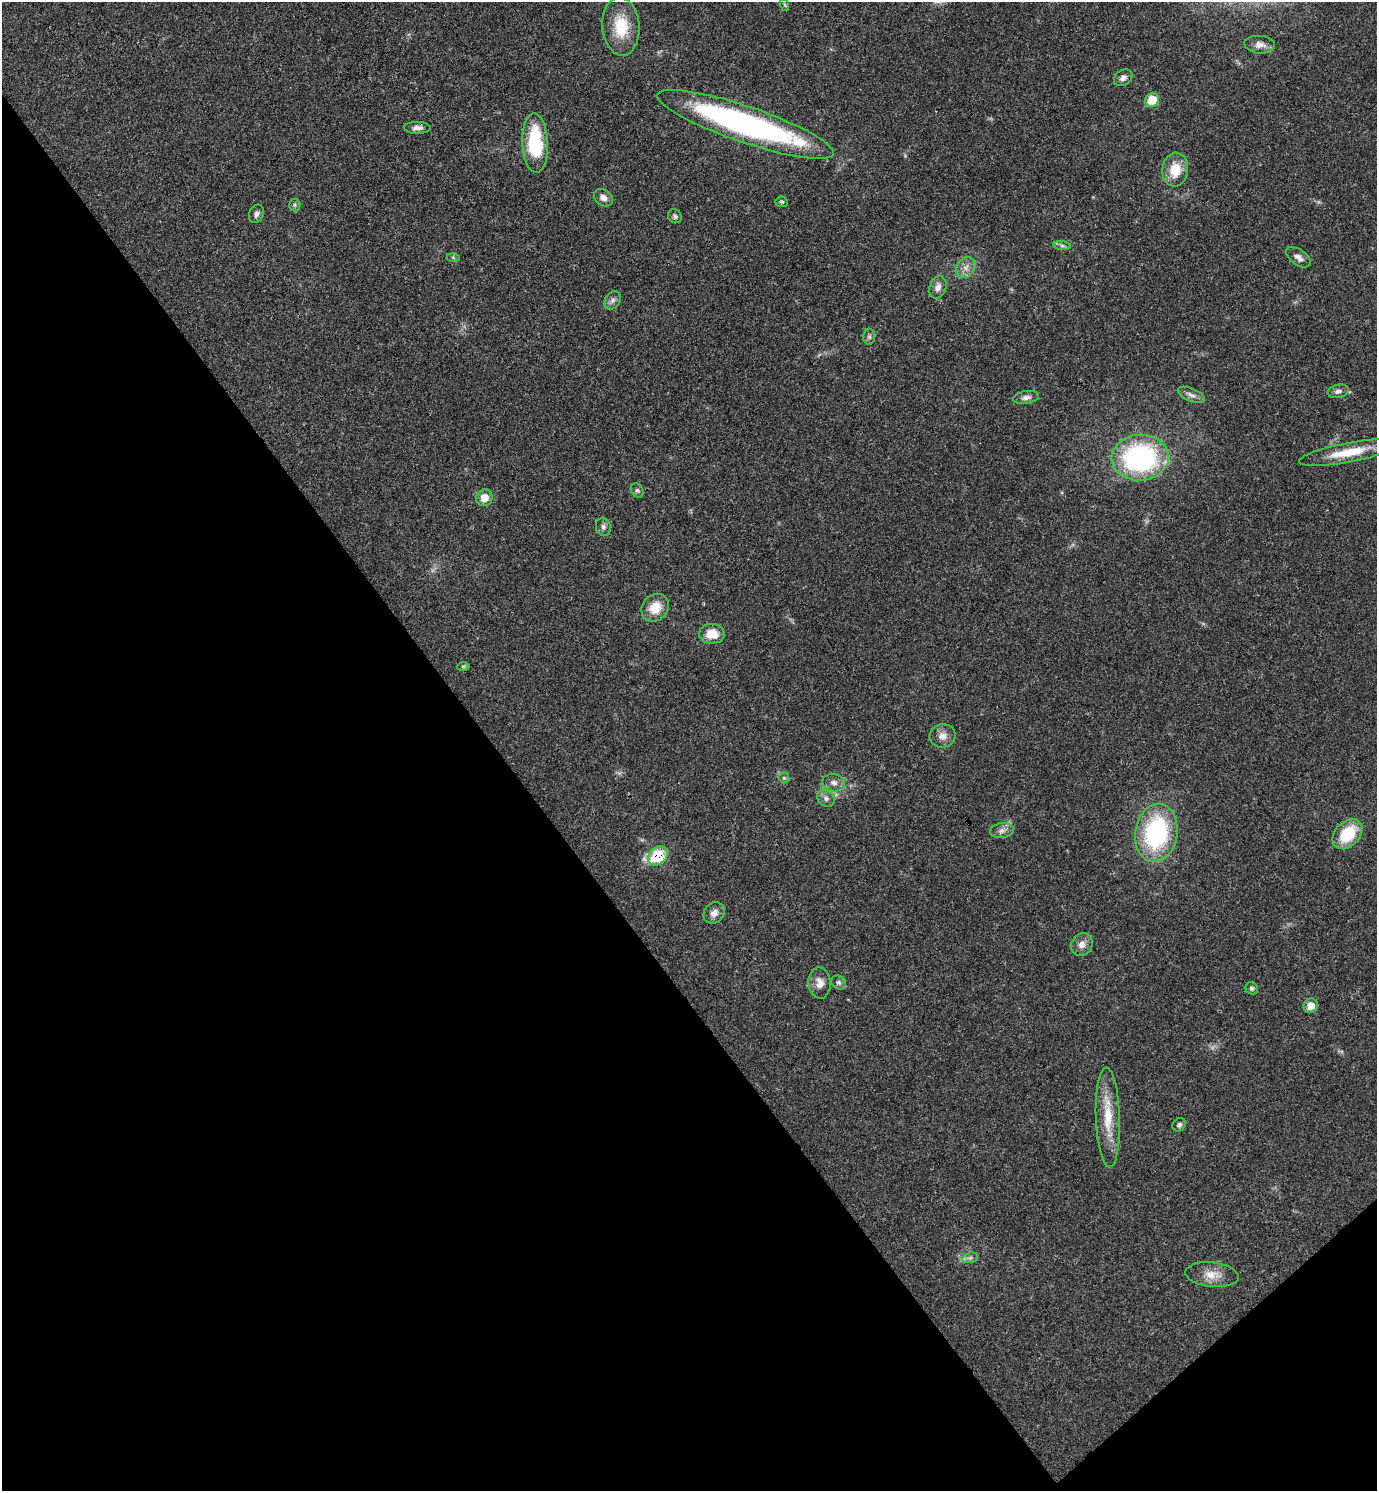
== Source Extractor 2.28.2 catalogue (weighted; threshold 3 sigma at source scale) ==
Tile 14 of 4 x 4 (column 2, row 4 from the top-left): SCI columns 1675-3049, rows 2-1490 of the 5958 x 5961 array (HDU 1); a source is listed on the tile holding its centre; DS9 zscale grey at full resolution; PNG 1379 x 1493 px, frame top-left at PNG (2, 2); each listed source drawn as its Kron ellipse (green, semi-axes under 4 px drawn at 4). Shown black and unused: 38% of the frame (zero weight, under 3 of 4 exposures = <1% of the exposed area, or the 3 px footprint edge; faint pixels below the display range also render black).
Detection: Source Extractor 2.28.2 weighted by HDU 2 'WHT'; one run over the whole footprint, this tile lists its part. Background 0.0204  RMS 0.0022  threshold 0.00997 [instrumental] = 3 sigma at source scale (4.5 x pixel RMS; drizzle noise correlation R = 1.50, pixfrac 1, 0.05/0.05 arcsec/px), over >= 5 px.
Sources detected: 52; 2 inside a brighter listed object's ellipse — not listed separately; the other 50 listed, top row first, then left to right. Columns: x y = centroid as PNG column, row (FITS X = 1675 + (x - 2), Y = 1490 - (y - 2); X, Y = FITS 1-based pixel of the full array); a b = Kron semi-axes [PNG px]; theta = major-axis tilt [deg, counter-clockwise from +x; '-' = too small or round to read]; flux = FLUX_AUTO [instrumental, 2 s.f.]
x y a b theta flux
785 5 6 4 -72 0.32
621 26 29 18 -85 8.2
1260 45 15 9 -5 1.5
1123 78 10 7 34 1.2
1152 100 7 6 - 5.9
745 124 93 18 -19 67
417 128 13 6 -1 1.2
535 143 29 13 -87 14
1175 170 17 13 84 5.3
603 198 10 7 -33 1.1
782 202 6 5 - 0.35
295 205 6 5 - 0.43
256 214 9 7 66 0.84
675 216 7 6 - 0.53
1062 246 9 4 -8 0.5
453 257 6 4 -3 0.33
1298 257 14 7 -34 1.3
966 267 11 8 57 1.5
938 287 11 8 69 1.3
613 300 10 7 57 0.91
869 337 8 6 -89 0.51
1338 391 10 6 14 0.86
1191 395 14 6 -24 1.1
1026 397 13 6 10 0.99
1348 452 50 9 11 6.9
1140 458 28 23 3 40
637 490 7 6 - 0.48
484 498 9 8 - 2.5
603 527 9 7 -76 0.77
655 608 15 12 48 3.9
712 634 13 10 -4 3.8
463 667 6 4 -1 0.31
942 736 13 11 15 1.8
784 778 5 5 - 0.32
834 783 11 8 -12 1.3
826 798 9 7 -45 0.96
1002 831 12 7 8 1.2
1156 833 29 21 81 30
1348 834 17 12 45 9
658 856 11 8 42 10
714 913 11 9 50 1.5
1082 944 12 10 59 1.6
839 982 8 6 -36 0.62
820 983 15 11 -86 2
1252 988 6 6 - 0.51
1311 1006 7 7 - 2.4
1108 1117 50 12 -88 7.3
1179 1125 7 6 - 0.59
970 1258 8 5 15 0.66
1212 1275 27 12 -6 3.2
Overlapping masked pixels (flux is a lower limit): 2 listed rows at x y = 535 143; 658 856